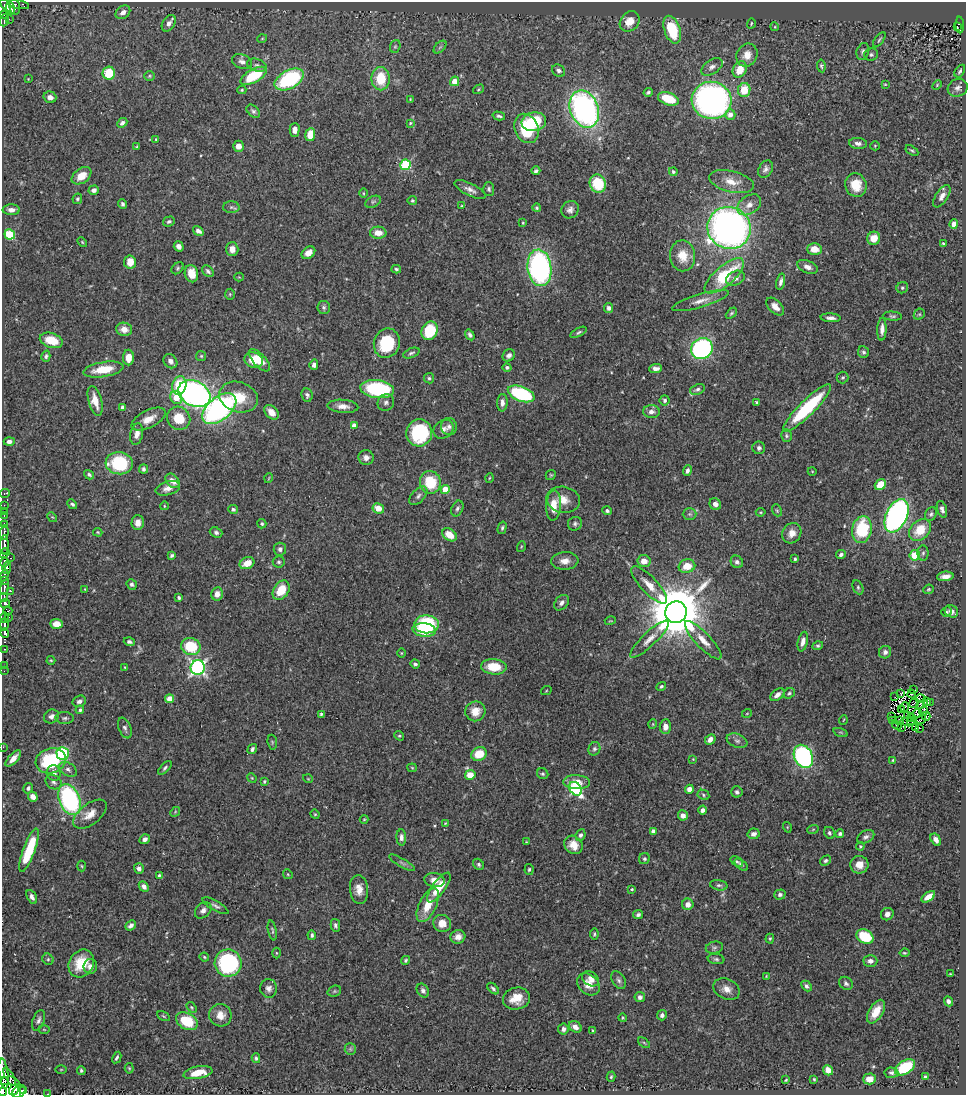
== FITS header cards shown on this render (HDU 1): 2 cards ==
NAXIS1  =                  964
NAXIS2  =                 1093

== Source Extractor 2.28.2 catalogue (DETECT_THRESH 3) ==
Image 964 x 1093 px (HDU 1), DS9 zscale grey, 1 PNG px = 1 image px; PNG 968 x 1097 px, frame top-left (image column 1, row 1093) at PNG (2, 2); each listed source drawn as its Kron ellipse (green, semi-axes under 4 px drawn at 4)
Background 0.436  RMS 0.019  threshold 0.0571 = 3 sigma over >= 5 px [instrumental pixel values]
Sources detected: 485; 6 with non-positive FLUX_AUTO (blend fragments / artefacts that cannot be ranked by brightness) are neither listed nor drawn; the other 479 listed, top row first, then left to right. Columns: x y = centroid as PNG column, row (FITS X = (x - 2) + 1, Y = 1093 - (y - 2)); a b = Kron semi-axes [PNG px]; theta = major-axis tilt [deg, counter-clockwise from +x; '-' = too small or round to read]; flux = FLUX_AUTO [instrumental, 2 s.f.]
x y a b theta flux
19 4 11 4 -11 22
5 5 7 4 -61 180
15 7 8 5 -80 120
10 8 6 4 -73 120
123 12 8 6 37 7.4
4 14 3 2 - 18
9 19 3 2 - 1.7
4 20 7 3 71 57
630 21 11 9 48 18
169 23 9 6 58 6.3
751 23 5 3 - 1.4
960 25 8 3 -87 50
775 27 4 3 - 1.2
957 27 4 2 - 8.4
672 30 14 8 -71 58
262 39 5 3 - 1
879 40 9 3 54 1.9
395 46 6 5 - 2.1
440 47 8 4 45 2.6
863 51 8 6 71 3.8
747 55 12 10 61 13
871 55 7 6 - 2.7
242 61 10 7 -21 5.8
257 65 10 6 -17 4.3
821 66 6 4 -83 2.4
712 67 12 7 34 6.4
740 69 8 6 62 24
559 71 7 5 -34 3.5
960 71 7 4 57 2.5
109 73 6 6 - 43
149 76 5 5 - 1.9
254 76 14 6 29 65
28 79 3 3 - 0.77
289 79 16 9 28 130
381 79 11 9 -89 38
455 81 5 4 - 20
885 84 4 4 - 1.1
937 85 5 3 - 1.4
958 88 10 8 27 5.9
479 89 6 3 33 1.4
242 90 4 4 - 1.8
744 90 7 6 - 31
648 92 5 4 - 2.4
50 97 6 5 - 6.3
410 99 4 3 - 1.1
668 99 11 6 -20 41
712 100 20 18 -11 500
584 109 19 14 -68 380
253 111 8 5 -42 3.4
730 115 5 5 - 8.8
499 116 6 3 -14 2.7
534 122 12 9 11 67
122 123 6 4 43 3.5
410 123 4 3 - 1.4
526 128 15 11 -65 57
295 130 7 5 89 8.2
310 135 6 5 - 23
156 139 3 3 - 1.1
858 143 9 5 -6 5.5
238 146 5 5 - 8.3
875 146 5 4 - 1.5
137 147 4 3 - 1.7
912 151 7 3 -32 2
405 165 5 5 - 100
766 169 9 6 59 4.6
536 171 4 3 - 2.7
673 172 4 3 - 2.2
82 176 11 7 37 18
731 182 23 10 -13 18
598 184 9 8 - 50
856 185 12 10 -72 24
489 189 7 5 -87 2.8
94 190 5 4 - 5.3
470 190 17 6 -27 7.4
363 193 5 3 - 1.2
942 196 12 6 57 7.3
77 199 5 4 - 2.4
412 201 5 4 - 1.8
373 202 8 5 28 2.6
123 204 5 4 - 2.9
749 205 13 9 35 10
462 206 4 3 - 1.1
231 207 8 6 -2 3.2
537 208 4 4 - 1.8
11 210 8 5 1 7.2
570 210 9 8 - 5.9
169 221 6 5 - 2.9
523 223 4 3 - 1.3
954 224 5 4 - 9.2
729 228 22 21 - 660
198 231 6 4 -34 4.8
378 233 8 6 -2 15
10 234 5 5 - 84
874 238 6 6 - 15
82 242 6 3 -46 1.3
943 243 4 3 - 1.8
179 246 5 4 - 5.4
232 249 7 6 - 9.7
815 249 7 6 - 18
308 253 7 5 37 10
683 256 15 12 -83 22
130 262 7 6 - 14
807 267 11 6 -22 6.1
177 268 7 5 44 2.2
539 268 18 12 -83 290
396 269 5 4 - 2.2
208 271 7 5 -45 3.4
191 274 8 6 -77 19
724 276 24 9 40 79
239 277 4 4 - 1.2
735 278 10 7 25 6.6
781 282 8 4 76 4
902 288 6 5 - 2.6
230 294 5 5 - 1.6
700 301 29 6 16 14
324 307 6 6 - 3.1
775 307 11 6 -47 10
609 308 5 4 - 4.2
731 313 6 4 45 2
919 314 6 5 - 1.9
892 316 9 4 -4 2.6
831 318 10 4 -3 5.2
124 329 8 6 -11 10
882 329 11 4 88 7.7
429 331 9 7 65 61
579 332 9 4 28 2.6
470 335 6 4 -56 3
51 340 12 7 -17 25
387 343 15 12 72 62
702 349 11 10 - 230
863 352 6 5 - 3.2
411 353 9 4 22 2.9
509 355 7 5 45 4.7
46 356 6 4 74 3
201 356 5 5 - 1.7
128 358 8 5 -89 14
254 360 9 7 -22 24
259 360 14 6 -48 22
170 361 7 6 - 5.9
314 365 5 4 - 5.6
507 367 4 4 - 2.7
103 369 20 7 9 31
656 369 6 4 1 5.4
843 377 6 5 - 2.3
429 378 5 5 - 2.2
179 385 9 7 77 46
377 389 17 9 -7 140
697 389 8 5 20 3.3
194 394 17 12 -27 430
521 394 14 7 -21 130
307 395 7 5 -80 3.5
176 397 7 6 - 27
238 397 19 15 -18 37
665 400 5 5 - 2.3
95 401 15 6 -75 15
386 402 8 8 - 4.3
756 402 4 3 - 1.7
502 403 9 5 88 6
343 406 15 6 -5 9.6
123 407 4 4 - 4.7
807 408 32 7 44 100
219 409 20 11 39 320
271 412 8 6 -47 12
651 412 8 6 -2 5.7
179 418 12 11 - 31
149 419 18 8 27 16
354 426 4 4 - 8.5
449 426 8 8 - 4.7
443 429 10 8 33 6.7
419 433 13 13 - 95
137 434 11 6 78 7.8
786 436 6 5 - 2.6
9 441 5 4 - 5.1
759 448 6 6 - 3.8
366 457 7 7 - 7.2
119 463 14 11 -5 80
144 469 4 4 - 2.8
687 471 5 4 - 3.9
812 471 4 3 - 0.98
89 475 5 4 - 2.8
551 475 5 4 - 1.6
269 478 5 3 - 1
489 478 5 3 - 1.1
173 481 8 5 -44 8.6
430 482 11 10 - 48
880 484 6 5 - 25
168 488 12 6 16 9.1
445 489 4 4 - 29
5 493 5 3 - 2.7
418 496 11 6 47 5.2
563 500 17 13 -13 17
72 504 5 4 - 2.7
715 504 6 5 - 8.1
4 505 2 2 - 4.4
553 505 15 7 87 21
164 506 4 3 - 0.87
378 508 6 5 - 17
233 509 5 4 - 3.1
457 509 8 5 66 3.5
942 509 9 4 -71 4.4
777 510 6 4 -69 1.8
4 511 2 2 - 0.53
607 511 5 4 - 2.5
761 512 5 3 - 1.2
690 514 7 5 0 2.7
931 514 7 5 61 2.9
4 515 3 2 - 8.3
897 516 18 10 65 390
52 517 5 4 - 1.4
138 523 7 6 - 9.4
4 524 3 2 - 46
262 524 5 4 - 2.2
575 524 7 6 - 3.4
502 528 6 4 75 2.3
862 530 13 10 79 75
920 530 12 9 45 31
4 532 7 3 87 54
98 532 5 3 - 1.3
216 532 6 5 - 3.7
792 533 10 9 - 12
449 535 8 5 -37 21
4 545 9 3 -90 180
521 547 5 3 - 1.4
280 549 6 6 - 4.4
5 553 5 3 - 86
923 553 7 5 88 3.1
172 555 4 3 - 2.6
841 555 5 4 - 3.3
915 555 5 5 - 31
10 558 3 3 - 23
795 559 3 3 - 2.1
565 561 14 8 4 11
644 561 6 6 - 11
279 562 6 5 - 2.9
737 562 6 6 - 4
4 563 5 3 - 130
247 563 7 5 23 18
687 566 8 6 15 19
7 568 6 3 81 84
4 575 6 3 72 40
945 576 8 4 6 7.1
4 580 3 3 - 22
132 584 5 5 - 2.9
649 585 24 8 -46 18
5 587 8 4 76 140
858 587 7 5 -65 2.3
85 589 4 4 - 1.1
928 589 5 4 - 1.7
281 590 10 7 57 31
11 591 3 2 - 18
217 594 6 6 - 8.9
4 597 4 2 - 65
179 598 4 4 - 2.7
562 603 9 6 51 5.2
5 604 5 4 - 66
8 611 5 3 - 25
951 611 7 6 - 7.6
676 612 11 10 - 9900
947 612 5 4 - 1.8
9 617 3 2 - 21
4 618 5 3 - 33
610 621 5 3 - 1.1
4 624 6 3 -90 170
56 624 6 5 - 14
427 624 12 9 -2 98
424 630 12 6 -6 43
5 633 5 3 - 180
649 639 26 7 44 12
703 640 25 7 -47 16
129 642 5 4 - 3.4
803 642 10 5 78 6.8
191 646 10 8 -19 55
818 646 5 4 - 2.4
4 649 3 2 - 6.4
885 652 6 6 - 4.6
401 653 4 3 - 1.1
51 660 4 4 - 1.4
415 664 5 4 - 2.7
4 665 2 2 - 4
125 667 4 3 - 1.2
494 667 13 7 -4 30
198 668 7 7 - 350
4 671 2 2 - 2.9
661 686 5 3 - 2
914 690 4 2 - 1.6
546 691 5 3 - 1.1
789 693 6 5 - 2.4
901 693 3 3 - 1.3
912 694 4 3 - 1.9
777 695 8 5 40 6.4
895 697 2 2 - 1.3
170 699 4 4 - 17
920 699 5 2 - 0.76
79 701 7 5 25 4.5
926 701 3 2 - 1.8
930 702 2 2 - 0.01
914 703 5 2 - 1.3
921 705 3 2 - 1.1
905 707 4 2 - 1
80 710 4 4 - 2.1
901 710 3 2 - 1.5
475 711 10 9 - 15
923 711 5 2 - 0.12
747 713 5 3 - 1
917 713 4 4 - 1.8
321 714 4 3 - 1.8
908 715 3 2 - 0.017
51 716 8 6 30 4.8
892 716 2 2 - 0.83
926 716 4 2 - 0.68
65 718 9 6 -2 3.3
912 718 4 3 - 0.42
921 719 5 2 - 0.27
843 720 5 3 - 0.97
893 720 2 2 - 0.3
899 721 3 2 - 0.93
911 721 2 2 - 1.5
908 722 8 2 -4 1.2
653 724 5 3 - 1
897 725 5 2 - 1.3
665 726 7 5 87 8.1
125 728 11 6 -67 4.2
901 728 4 2 - 2
915 728 2 2 - 1.6
919 729 4 2 - 1.2
841 732 7 3 -19 1.7
399 736 5 4 - 1.6
710 739 6 4 46 7
737 741 11 6 -22 4.9
272 742 7 4 -82 1.8
3 747 2 2 - 25
252 749 5 4 - 3.7
594 749 7 5 64 3.1
63 753 6 6 - 110
479 754 8 6 26 28
803 756 12 9 -64 250
13 758 10 4 47 12
693 759 3 3 - 1.1
893 760 4 4 - 1.5
51 761 15 12 18 93
165 768 9 4 46 2.8
412 768 4 4 - 1.3
68 769 10 6 -31 4.9
54 773 8 7 - 5.6
543 774 6 5 - 2.2
470 775 5 4 - 21
252 778 5 4 - 1.4
308 779 5 3 - 1
264 781 3 3 - 1.8
54 782 8 6 -34 4.2
577 782 13 7 -3 18
28 788 5 5 - 2.9
576 789 7 5 -51 160
689 789 4 4 - 6.5
737 792 5 5 - 3.2
703 795 6 5 - 2
33 797 5 4 - 7.9
69 799 16 10 -68 210
703 810 4 4 - 4.9
175 812 5 4 - 1.6
90 814 19 10 38 15
315 814 5 4 - 1.4
683 815 5 5 - 7.3
364 819 4 4 - 1.2
445 823 4 3 - 1.1
787 827 5 3 - 1.1
813 829 6 3 20 1.3
653 831 4 4 - 9.3
829 833 6 5 - 2.5
754 834 6 5 - 5.3
840 834 4 4 - 2.6
581 835 6 4 64 3.1
401 837 8 5 -88 5.3
866 837 9 6 29 4.4
145 839 5 4 - 4.8
936 840 6 4 -57 6.4
526 842 3 3 - 0.9
573 845 10 8 -44 13
860 846 4 3 - 1.6
29 850 23 6 70 59
644 859 6 5 - 2.3
826 860 6 4 33 2.7
737 862 7 4 -35 2.3
402 863 15 4 -30 3.6
479 864 6 5 - 2.6
741 865 8 4 -38 3
859 865 9 9 - 13
82 866 5 3 - 1.3
139 868 5 5 - 4.5
529 869 5 4 - 2
288 874 5 4 - 1.5
159 875 4 3 - 2
435 880 10 7 -10 9.6
719 885 9 5 -10 3.2
144 886 6 4 -48 5.5
439 888 18 6 53 28
359 889 14 9 -84 13
632 889 3 2 - 1.2
780 895 6 5 - 3.1
32 897 7 4 -62 4.6
928 897 8 4 35 12
688 904 6 5 - 8.8
428 905 18 8 64 25
215 906 14 5 -29 4.2
203 910 9 7 45 6.3
887 914 6 6 - 5.8
638 915 5 4 - 3.1
442 923 9 8 - 14
131 925 6 4 41 4.4
335 925 6 4 -78 3.3
272 930 10 4 -78 2.3
594 934 5 4 - 1.9
312 935 5 3 - 2.8
458 937 7 7 - 7.5
865 937 9 7 -27 53
770 939 5 4 - 1.7
714 948 8 6 14 3.5
276 953 5 3 - 1.4
904 953 5 3 - 1.9
204 957 5 3 - 1.6
48 959 6 5 - 2.4
716 959 8 5 -8 2.9
406 960 4 4 - 2.1
870 961 7 5 1 5.7
81 963 14 12 57 36
228 963 13 13 - 170
90 966 7 7 - 7
950 974 3 3 - 1.1
767 976 4 3 - 1.2
591 979 9 7 -34 8.9
619 980 10 6 -59 3.7
846 983 7 6 - 3.6
588 984 13 9 -42 13
806 986 6 4 -47 3.4
269 988 9 8 - 6
493 989 7 4 -44 3
726 989 14 10 -24 11
334 991 7 5 21 2.3
423 991 7 5 -55 4.2
640 997 5 5 - 3.6
516 999 13 11 13 20
948 1001 5 4 - 4.8
192 1007 6 4 -55 1.7
876 1012 13 7 58 18
220 1015 11 11 - 13
662 1015 5 5 - 4.1
163 1016 7 4 -27 1.6
623 1018 4 3 - 1.2
39 1020 11 5 67 4.4
187 1021 11 8 -29 44
575 1027 7 5 -37 6.5
44 1029 6 3 -2 1.3
563 1029 6 5 - 4.5
593 1031 4 3 - 2.3
644 1043 7 3 -37 1.6
350 1049 6 5 - 2.4
117 1058 6 3 62 2.5
256 1058 5 4 - 2.6
905 1067 11 6 32 66
129 1068 5 4 - 1.6
61 1069 5 3 - 1.3
81 1070 4 4 - 2.2
828 1070 5 5 - 8.7
3 1073 15 4 -82 410
198 1073 14 6 10 27
891 1073 7 5 -6 3.2
925 1076 3 3 - 1.9
10 1077 10 4 -59 200
611 1077 5 4 - 1.8
814 1079 4 3 - 1.5
869 1079 6 5 - 8.8
786 1080 3 2 - 1.2
4 1081 3 2 - 43
14 1090 6 3 55 250
8 1091 15 13 67 1200
24 1091 4 2 - 66
2 1092 4 2 - 200
19 1092 7 5 41 130
47 1094 3 2 - 3.1
At the frame edge (FLAGS 8, measured only in part): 6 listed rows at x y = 3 747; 3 1073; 8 1091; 2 1092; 19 1092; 47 1094
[6 non-positive-flux detections neither listed nor drawn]